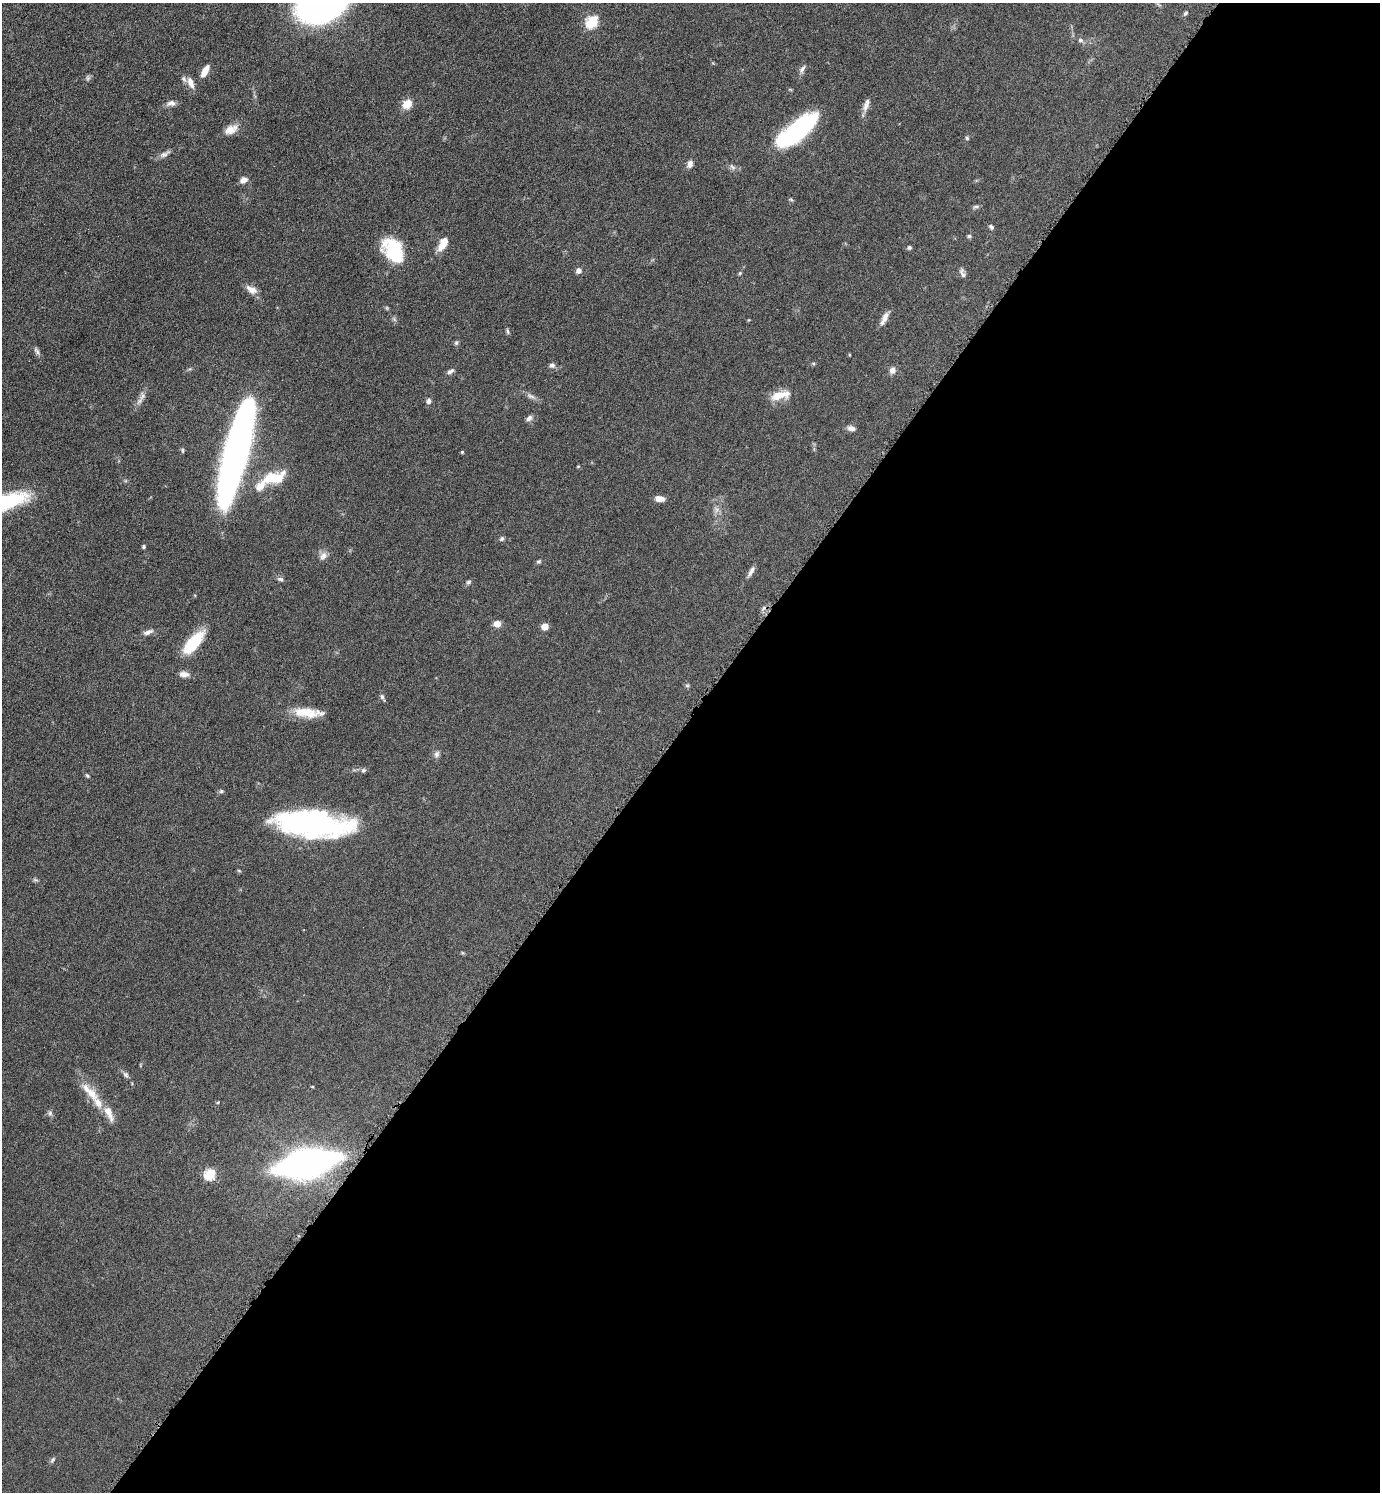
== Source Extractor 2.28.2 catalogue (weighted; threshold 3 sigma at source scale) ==
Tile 12 of 4 x 4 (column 4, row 3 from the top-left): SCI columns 4296-5673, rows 1497-2986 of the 5975 x 5973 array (HDU 1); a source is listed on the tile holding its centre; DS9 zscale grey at full resolution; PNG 1382 x 1494 px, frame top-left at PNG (2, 3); no overlay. Shown black and unused: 52% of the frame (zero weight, under 4 of 8 exposures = <1% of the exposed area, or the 3 px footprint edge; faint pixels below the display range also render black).
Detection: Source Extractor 2.28.2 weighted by HDU 2 'WHT'; one run over the whole footprint, this tile lists its part. Background 0.0485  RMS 0.004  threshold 0.0165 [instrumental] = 3 sigma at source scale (4.09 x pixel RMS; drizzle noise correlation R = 1.36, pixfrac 0.8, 0.05/0.05 arcsec/px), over >= 5 px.
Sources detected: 88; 2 too faint to see at this stretch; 1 cosmic-ray / hot-pixel residue — not listed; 5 inside a brighter listed object's ellipse — not listed separately; the other 80 listed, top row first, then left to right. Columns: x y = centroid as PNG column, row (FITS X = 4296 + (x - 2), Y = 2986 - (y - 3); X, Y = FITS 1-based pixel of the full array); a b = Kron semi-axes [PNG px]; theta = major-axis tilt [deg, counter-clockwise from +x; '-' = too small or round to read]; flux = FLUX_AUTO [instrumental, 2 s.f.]
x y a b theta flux
322 5 31 20 21 270
1185 13 7 4 52 0.67
592 22 6 6 - 34
1081 40 6 6 - 1
802 69 12 6 58 1.4
205 71 15 6 61 3.8
88 78 6 6 - 0.79
191 83 16 7 -69 2.8
171 103 12 7 14 1.8
407 104 10 8 34 5.4
866 105 18 7 72 2.3
231 129 18 11 26 3.7
797 130 41 15 39 52
967 138 6 5 - 0.55
165 154 16 6 29 1.6
690 164 10 7 76 1.8
732 167 10 6 -46 1.2
243 180 9 7 28 2
791 199 7 3 -10 0.46
975 207 9 5 13 0.77
991 227 6 5 - 0.86
969 236 6 4 0 0.58
443 244 15 8 61 5.3
909 247 6 5 - 0.7
393 251 24 16 -58 22
578 271 8 7 - 1.4
740 273 5 4 - 0.43
962 273 13 6 -70 1.3
251 289 15 8 -27 2.9
885 318 15 7 61 2.6
508 331 8 4 -79 0.63
456 343 7 5 59 0.68
37 351 12 5 -61 1.1
849 355 4 3 - 0.31
813 363 5 3 - 0.42
552 365 8 6 15 1.1
893 370 9 7 69 1.8
450 371 10 6 28 1.1
780 395 25 9 13 5.9
142 396 13 7 73 1.9
531 396 13 6 -24 1.6
429 401 7 6 - 1.2
529 418 9 6 45 1.3
851 428 10 6 -8 1.7
182 450 7 4 -77 0.54
236 451 92 17 75 250
462 452 4 4 - 0.45
578 466 4 3 - 0.34
274 478 31 14 14 12
659 499 10 6 -7 2.7
3 503 48 15 16 39
502 539 6 5 - 0.77
144 547 4 4 - 0.56
323 556 12 9 58 2
539 561 7 5 16 0.61
751 572 16 5 60 1.6
280 579 9 6 -22 0.93
468 582 7 5 18 0.73
497 624 7 6 - 2.8
545 627 5 5 - 5.9
147 632 14 6 21 1.8
193 643 29 11 49 15
184 674 14 7 -8 2
687 686 6 4 0 0.49
382 697 9 5 -63 0.91
307 713 36 10 -5 8.6
436 754 9 7 68 1.2
363 770 6 6 - 0.75
87 776 7 4 -62 0.52
221 791 6 5 - 0.67
313 824 67 24 -6 89
239 871 5 3 - 0.37
35 880 9 3 -13 0.61
126 1075 9 6 -57 0.99
90 1092 36 11 -46 8
218 1102 5 3 - 0.35
50 1113 6 6 - 0.88
307 1163 31 13 11 390
210 1174 6 5 - 31
52 1460 8 5 49 0.72
Overlapping masked pixels (flux is a lower limit): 1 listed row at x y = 307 1163
Isophote crosses this tile's border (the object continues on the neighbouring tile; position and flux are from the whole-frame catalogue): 2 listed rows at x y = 322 5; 3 503